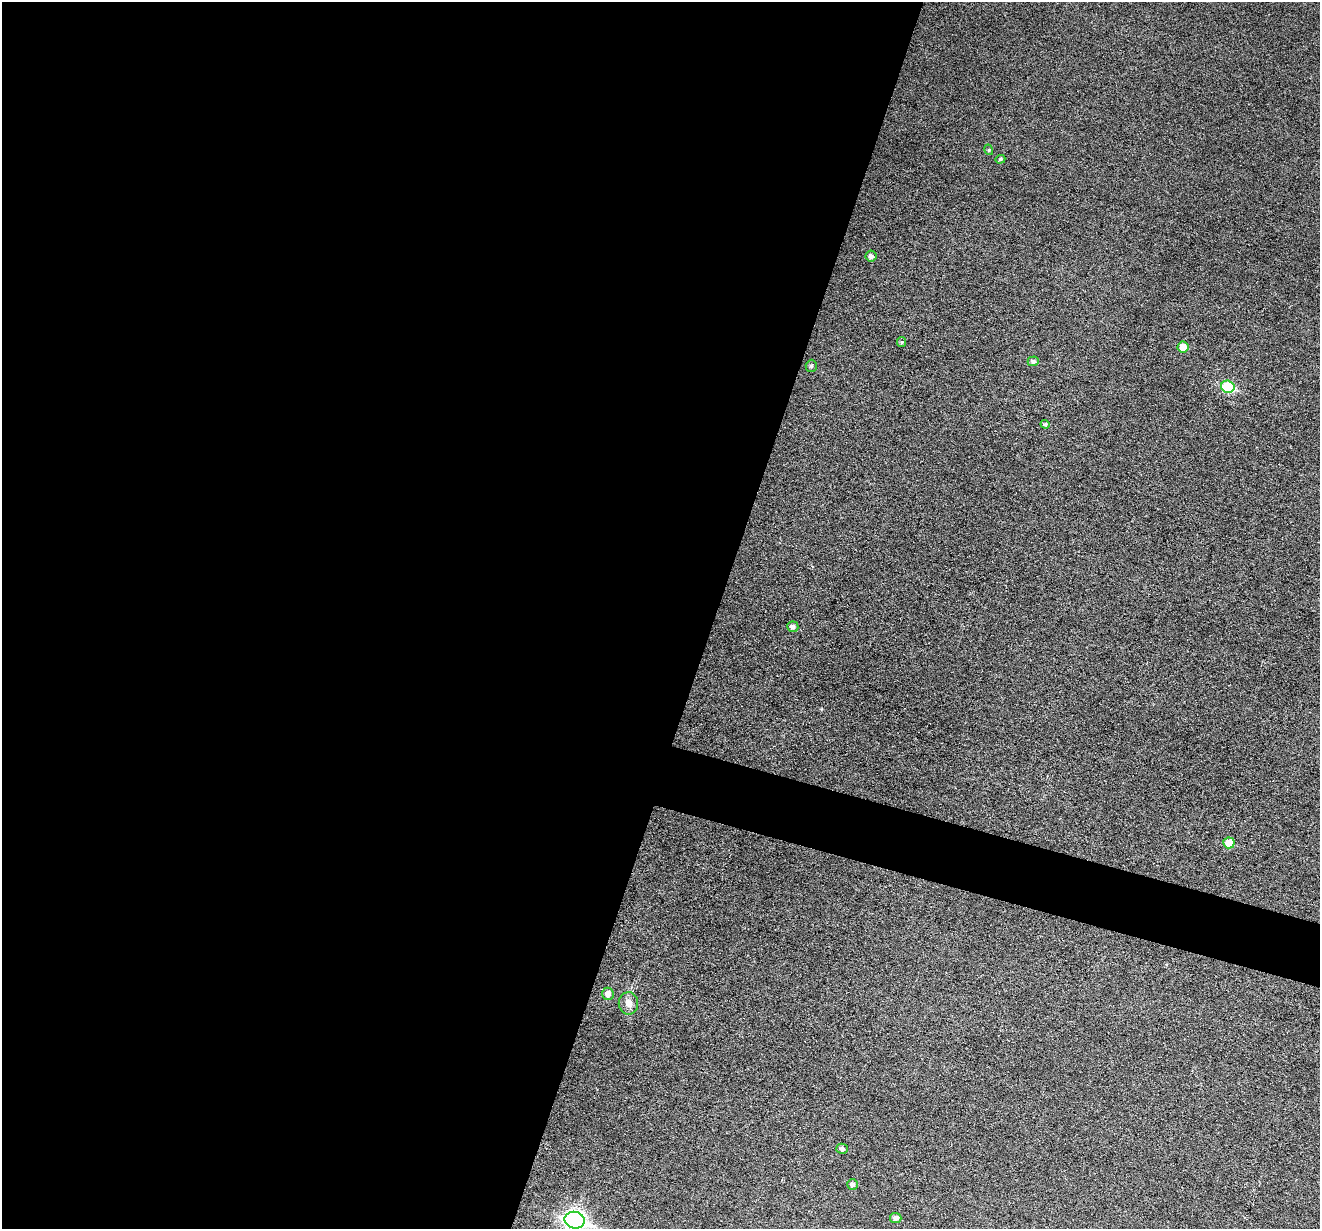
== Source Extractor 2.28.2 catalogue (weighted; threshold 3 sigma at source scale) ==
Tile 5 of 4 x 4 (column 1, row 2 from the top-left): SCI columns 4-1321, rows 2708-3934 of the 5274 x 5288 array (HDU 1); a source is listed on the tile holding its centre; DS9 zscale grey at full resolution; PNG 1322 x 1231 px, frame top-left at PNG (2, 2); each listed source drawn as its Kron ellipse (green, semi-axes under 4 px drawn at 4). Shown black and unused: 57% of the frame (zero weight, under 3 of 6 exposures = <1% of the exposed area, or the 3 px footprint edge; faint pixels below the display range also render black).
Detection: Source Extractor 2.28.2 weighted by HDU 2 'WHT'; one run over the whole footprint, this tile lists its part. Background 0.0517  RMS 0.0057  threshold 0.0233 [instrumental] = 3 sigma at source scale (4.09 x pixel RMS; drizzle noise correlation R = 1.36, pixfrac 0.8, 0.05/0.05 arcsec/px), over >= 5 px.
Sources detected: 17; all 17 listed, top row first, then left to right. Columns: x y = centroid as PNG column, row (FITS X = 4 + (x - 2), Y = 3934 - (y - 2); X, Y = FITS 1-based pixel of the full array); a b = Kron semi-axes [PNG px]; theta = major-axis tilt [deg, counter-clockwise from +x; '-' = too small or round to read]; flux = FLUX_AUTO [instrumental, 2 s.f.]
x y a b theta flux
989 150 5 3 - 0.5
1000 159 5 4 - 0.69
871 256 5 5 - 1.8
902 342 5 4 - 0.68
1183 347 5 5 - 5.3
1033 361 5 5 - 1.8
811 366 6 5 - 1
1228 387 7 6 - 30
1045 424 4 4 - 0.91
793 627 5 5 - 1.7
1229 843 6 5 - 7.5
608 994 6 6 - 3.1
628 1003 11 9 -88 3.6
842 1149 6 5 - 1.5
852 1184 5 5 - 1.7
896 1218 5 5 - 2.3
575 1220 10 8 -15 230
Isophote crosses this tile's border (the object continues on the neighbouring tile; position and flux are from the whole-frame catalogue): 1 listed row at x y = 575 1220